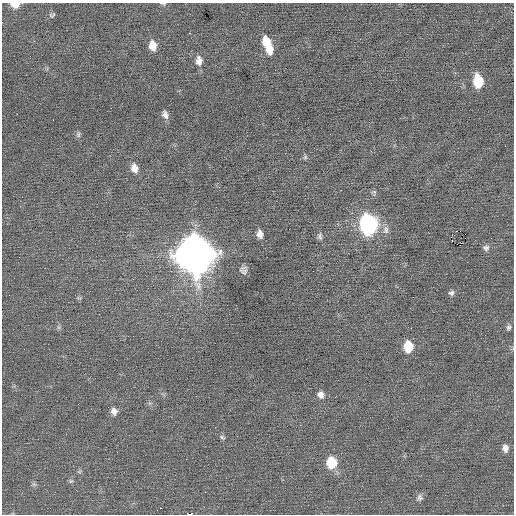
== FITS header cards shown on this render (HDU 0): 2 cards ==
NAXIS1  =                  512 / Axis length
NAXIS2  =                  512 / Axis length

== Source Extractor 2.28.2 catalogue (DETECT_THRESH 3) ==
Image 512 x 512 px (HDU 0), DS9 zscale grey, 1 PNG px = 1 image px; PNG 516 x 516 px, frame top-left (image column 1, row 512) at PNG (2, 3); no overlay
Background 0.0174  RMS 0.67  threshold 2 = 3 sigma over >= 5 px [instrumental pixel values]
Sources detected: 38; all 38 listed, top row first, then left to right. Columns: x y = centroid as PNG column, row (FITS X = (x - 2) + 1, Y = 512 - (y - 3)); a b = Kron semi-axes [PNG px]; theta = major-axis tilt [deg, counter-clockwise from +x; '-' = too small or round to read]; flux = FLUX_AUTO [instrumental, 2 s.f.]
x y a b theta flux
15 4 8 5 -7 490
163 4 9 4 -6 77
52 15 9 6 15 96
189 33 2 2 - 160
266 42 12 8 -69 810
153 46 10 7 -82 520
269 49 10 8 -78 580
199 61 12 8 -88 330
478 81 10 7 -81 1800
165 114 11 7 -69 210
78 134 8 6 89 100
305 157 7 5 47 79
134 168 11 8 -74 360
368 224 12 9 -85 12000
386 230 12 8 89 250
460 231 2 2 - 440
260 234 9 6 -79 270
320 236 10 6 -84 130
451 237 2 2 - 990
491 238 2 2 - 40
486 248 8 8 - 150
196 255 15 13 -80 110000
244 272 13 8 71 180
451 293 7 6 - 120
508 327 8 6 84 110
411 328 2 2 - 120
408 346 9 8 - 1300
321 395 9 8 - 240
114 411 10 9 - 290
222 437 9 5 -37 92
505 448 10 7 -86 260
331 463 11 9 -87 1300
79 472 6 4 19 63
71 481 7 5 43 87
34 484 7 6 - 81
420 497 10 8 70 160
160 508 2 2 - 310
190 514 4 2 - 1100
At the frame edge (FLAGS 8, measured only in part): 3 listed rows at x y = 15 4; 163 4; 190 514